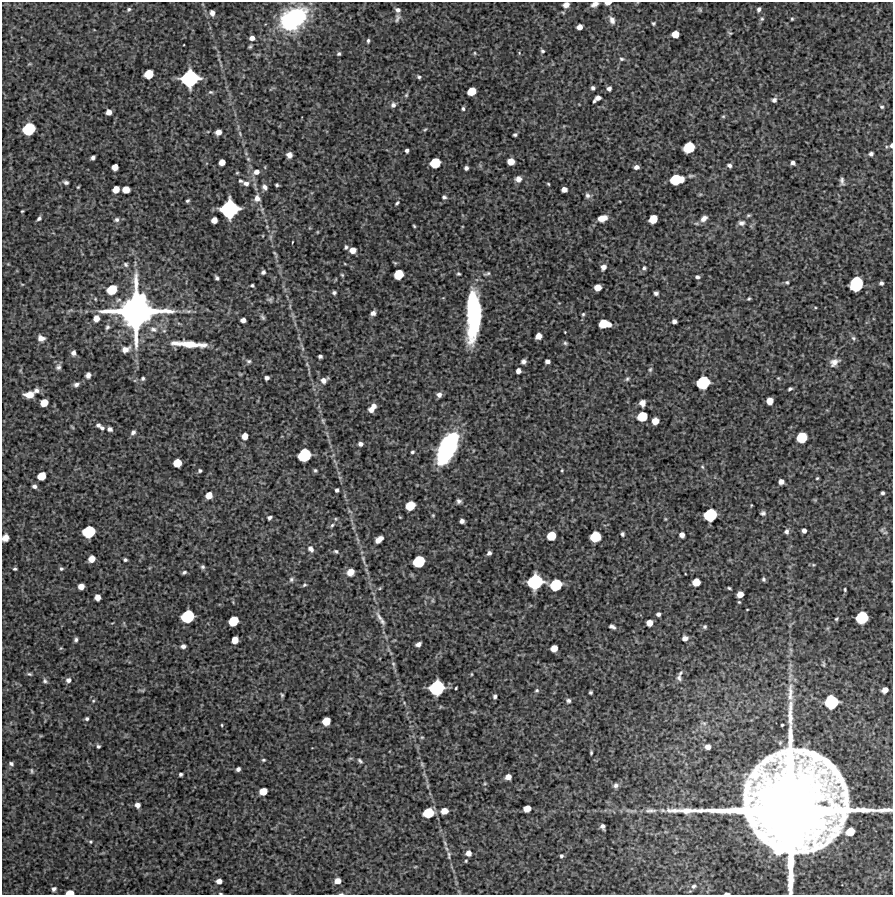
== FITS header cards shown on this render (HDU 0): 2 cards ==
NAXIS1  =                  891 /Length X axis
NAXIS2  =                  893 /Length Y axis

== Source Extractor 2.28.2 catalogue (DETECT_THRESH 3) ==
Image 891 x 893 px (HDU 0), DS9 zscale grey, 1 PNG px = 1 image px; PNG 895 x 897 px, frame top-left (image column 1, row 893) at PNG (2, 2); no overlay
Background 4610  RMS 290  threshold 858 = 3 sigma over >= 5 px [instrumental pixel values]
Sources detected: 319; all 319 listed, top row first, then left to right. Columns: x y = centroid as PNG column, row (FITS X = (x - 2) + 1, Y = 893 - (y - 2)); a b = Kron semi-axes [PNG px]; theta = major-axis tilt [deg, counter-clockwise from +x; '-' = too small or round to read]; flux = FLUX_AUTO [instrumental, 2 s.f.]
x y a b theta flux
608 3 7 3 5 9.5e+04
594 4 10 6 25 9.2e+04
566 5 6 5 - 1.2e+05
129 9 6 5 - 3.8e+04
759 9 6 4 68 5.1e+04
398 10 6 5 - 6.5e+04
700 10 7 5 -74 2.9e+04
212 13 7 6 - 9.8e+04
293 18 25 17 32 2.7e+06
397 18 10 5 73 5.2e+04
762 19 6 5 - 3.5e+04
792 19 5 4 - 2.2e+04
612 20 12 7 -67 1.1e+05
653 23 5 5 - 2.8e+04
579 27 5 4 - 1.2e+05
730 33 7 4 -21 2.5e+04
675 34 6 6 - 2.3e+05
252 38 6 5 - 9.6e+04
368 41 4 4 - 3.6e+04
250 47 5 3 - 3.1e+04
542 51 5 4 - 3.3e+04
475 53 5 3 - 2.0e+04
519 53 5 5 - 2.1e+04
339 54 4 4 - 3.5e+04
622 59 7 5 -3 4.0e+04
29 64 6 3 18 2.0e+04
149 74 7 6 - 3.9e+05
419 77 5 4 - 3.5e+04
190 78 13 11 23 1.7e+06
593 88 4 4 - 4.4e+04
609 88 4 4 - 6.1e+04
471 91 7 6 - 3.5e+05
211 92 7 5 -2 3.4e+04
406 95 6 5 - 3.1e+04
597 98 8 4 39 1.1e+05
774 100 6 5 - 6.2e+04
393 105 7 6 - 6.9e+04
882 107 5 4 - 3.0e+04
463 109 5 4 - 3.3e+04
109 112 5 5 - 1.1e+05
723 116 5 5 - 2.4e+04
29 129 9 8 - 8.8e+05
425 129 6 4 30 2.5e+04
218 132 5 5 - 1.2e+05
515 135 4 3 - 3.7e+04
891 145 6 4 80 4.6e+04
689 147 9 7 35 6.7e+05
407 151 4 4 - 4.9e+04
871 154 6 5 - 5.1e+04
289 155 5 5 - 9.9e+04
93 158 5 4 - 5.3e+04
248 159 6 5 - 2.9e+04
511 161 6 5 - 2.1e+05
222 162 5 5 - 1.6e+05
435 163 8 7 - 5.6e+05
793 163 5 4 - 6.0e+04
729 165 6 5 - 5.3e+04
115 167 5 5 - 1.7e+05
636 167 5 4 - 7.4e+04
466 168 4 4 - 5.3e+04
256 172 8 6 23 1.0e+05
237 173 4 4 - 2.0e+04
518 179 7 7 - 1.1e+05
677 179 11 7 8 7.6e+05
241 181 6 4 -22 3.0e+04
842 181 10 5 -85 6.4e+04
66 182 7 5 -19 4.9e+04
246 183 8 6 -2 7.5e+04
548 184 4 3 - 2.2e+04
277 185 4 3 - 3.0e+04
78 187 5 3 - 2.0e+04
265 187 7 6 - 6.9e+04
116 189 6 5 - 2.1e+05
564 189 5 5 - 1.1e+05
126 190 6 5 - 2.2e+05
587 195 7 6 - 6.0e+04
444 197 6 6 - 4.3e+04
257 198 10 8 86 1.2e+05
187 201 4 3 - 2.9e+04
397 203 7 5 46 3.3e+04
229 209 13 12 - 1.8e+06
22 211 3 2 - 1.8e+04
748 215 6 4 20 2.7e+04
39 218 6 4 44 4.3e+04
602 218 9 6 14 1.8e+05
704 218 9 6 39 1.1e+05
653 219 7 6 - 3.4e+05
116 220 7 6 - 5.4e+04
214 220 5 5 - 1.4e+05
741 223 8 7 - 7.2e+04
414 226 4 3 - 2.2e+04
267 227 5 3 - 1.6e+04
317 232 5 3 - 1.6e+04
292 242 3 2 - 1.2e+04
346 247 5 4 - 3.7e+04
353 250 6 6 - 1.5e+05
275 254 13 4 -62 4.3e+04
8 264 4 4 - 1.7e+04
126 264 6 5 - 3.9e+04
345 264 5 3 - 1.5e+04
603 267 6 6 - 1.0e+05
644 268 7 6 - 4.7e+04
263 272 6 5 - 4.6e+04
399 274 7 6 - 4.5e+05
458 274 5 4 - 2.6e+04
487 274 12 5 24 5.7e+04
342 275 5 4 - 2.3e+04
697 277 5 4 - 4.6e+04
217 278 5 3 - 4.1e+04
787 282 5 5 - 2.9e+04
881 283 4 4 - 4.5e+04
22 284 5 3 - 1.9e+04
856 284 11 9 73 1.2e+06
252 285 4 3 - 2.8e+04
598 287 6 5 - 1.9e+05
112 290 8 7 - 4.9e+05
334 293 4 4 - 4.2e+04
656 293 4 4 - 4.8e+04
270 299 9 6 -8 4.9e+04
749 299 4 3 - 2.4e+04
136 311 35 34 - 7.6e+06
373 313 6 5 - 8.5e+04
473 313 40 11 89 3.0e+06
583 314 5 5 - 3.0e+04
263 317 8 4 -57 4.0e+04
96 318 7 6 - 1.5e+05
243 320 5 4 - 9.2e+04
674 321 4 4 - 6.3e+04
604 324 10 6 -5 4.6e+05
107 327 7 5 61 4.0e+04
153 329 11 8 -15 1.1e+05
565 332 3 2 - 1.4e+04
538 336 6 5 - 1.6e+05
41 338 9 7 -21 1.1e+05
854 338 7 5 -41 4.0e+04
565 343 6 5 - 3.3e+04
189 344 42 7 -4 5.1e+05
125 349 9 6 25 1.4e+05
73 353 5 5 - 7.7e+04
320 356 4 4 - 4.4e+04
249 361 6 6 - 3.8e+04
523 361 5 4 - 6.9e+04
547 361 5 4 - 7.2e+04
834 362 14 9 32 1.4e+05
307 364 6 4 -57 2.6e+04
58 367 8 7 - 6.2e+04
650 369 7 5 63 3.6e+04
518 371 5 4 - 9.5e+04
88 375 6 5 - 7.8e+04
143 378 5 5 - 3.4e+04
267 378 4 4 - 5.7e+04
778 378 5 4 - 2.0e+04
627 379 7 5 56 3.6e+04
324 380 9 7 25 1.1e+05
703 383 10 9 - 9.9e+05
76 384 8 6 21 6.1e+04
790 389 4 3 - 3.6e+04
36 391 7 6 - 7.1e+04
29 395 11 7 5 1.9e+05
439 395 6 5 - 7.6e+04
770 401 6 5 - 2.0e+05
44 403 6 6 - 2.5e+05
642 403 6 5 - 1.1e+05
374 406 6 5 - 9.5e+04
371 410 6 5 - 9.9e+04
642 416 8 7 - 5.1e+05
323 421 9 4 -84 3.6e+04
655 421 6 5 - 2.0e+05
98 425 5 4 - 4.5e+04
72 427 7 3 -53 1.9e+04
102 428 5 4 - 4.1e+04
110 429 5 5 - 5.6e+04
133 432 6 5 - 5.7e+04
245 436 6 5 - 1.6e+05
802 438 8 7 - 5.9e+05
360 444 5 4 - 6.9e+04
447 448 27 12 65 3.5e+06
412 452 3 3 - 3.0e+04
304 455 10 8 40 9.5e+05
177 463 6 6 - 3.1e+05
702 467 6 4 -46 2.7e+04
315 470 5 4 - 2.9e+04
562 470 4 3 - 1.8e+04
200 471 4 4 - 3.0e+04
41 476 7 6 - 3.1e+05
817 478 4 3 - 2.1e+04
781 482 5 5 - 1.0e+05
34 486 5 4 - 6.1e+04
337 490 4 3 - 4.3e+04
882 493 4 3 - 3.9e+04
209 495 6 5 - 1.9e+05
459 501 4 4 - 5.1e+04
751 505 4 3 - 1.4e+04
410 506 7 6 - 4.2e+05
763 513 6 5 - 4.3e+04
433 515 4 3 - 1.9e+04
710 515 9 8 - 9.1e+05
269 517 5 4 - 4.7e+04
400 517 4 2 - 1.4e+04
665 519 4 4 - 1.7e+04
462 521 4 4 - 6.7e+04
332 525 6 4 53 2.8e+04
804 530 4 4 - 7.0e+04
882 530 7 6 - 4.0e+04
786 531 6 5 - 5.6e+04
89 532 9 8 - 8.4e+05
622 534 4 3 - 3.9e+04
682 535 5 5 - 9.6e+04
551 536 7 6 - 3.9e+05
595 537 8 7 - 6.0e+05
5 538 6 5 - 1.4e+05
379 539 8 5 37 1.6e+05
311 549 8 6 -55 7.6e+04
336 551 5 4 - 3.1e+04
489 553 5 4 - 5.7e+04
91 559 6 5 - 1.8e+05
363 559 15 4 -74 6.8e+04
125 560 4 3 - 3.5e+04
419 561 9 8 - 7.7e+05
203 567 5 5 - 3.9e+04
15 569 4 3 - 2.9e+04
61 569 5 5 - 3.4e+04
184 572 5 4 - 3.7e+04
350 572 7 6 - 1.8e+05
291 579 7 6 - 4.1e+04
763 579 5 4 - 3.7e+04
535 582 11 10 - 1.3e+06
696 582 6 6 - 2.8e+05
304 585 5 3 - 2.7e+04
556 585 9 8 - 7.6e+05
81 586 5 5 - 1.5e+05
380 588 5 4 - 2.0e+04
729 588 3 3 - 2.3e+04
845 589 5 3 - 2.1e+04
740 594 5 5 - 1.7e+05
97 597 5 5 - 1.6e+05
433 600 6 4 72 2.6e+04
739 602 4 4 - 2.0e+04
747 609 3 2 - 1.3e+04
658 614 4 4 - 5.4e+04
187 616 10 8 34 9.5e+05
379 617 16 6 -59 1.1e+05
862 617 9 8 - 8.7e+05
836 619 5 4 - 2.6e+04
233 621 8 6 40 4.8e+05
650 623 5 5 - 1.5e+05
612 627 6 4 -25 5.7e+04
705 627 5 5 - 3.7e+04
685 638 7 6 - 8.1e+04
76 640 6 4 77 4.2e+04
235 640 6 5 - 2.0e+05
418 644 5 4 - 7.6e+04
183 646 6 5 - 6.2e+04
61 648 5 4 - 2.0e+04
554 648 6 5 - 1.8e+05
393 664 6 5 - 3.3e+04
680 673 8 5 55 4.4e+04
29 674 7 4 -8 3.3e+04
471 674 5 3 - 1.7e+04
679 678 7 6 - 5.6e+04
68 680 7 6 - 7.9e+04
45 681 7 6 - 4.7e+04
437 688 11 10 - 1.3e+06
456 688 3 3 - 2.3e+04
141 690 10 3 -10 2.7e+04
537 690 5 5 - 3.1e+04
885 690 5 5 - 1.4e+05
590 692 3 3 - 3.0e+04
790 693 31 8 88 3.0e+05
282 695 5 4 - 2.7e+04
495 696 5 4 - 4.7e+04
93 701 5 4 - 2.2e+04
568 701 6 6 - 4.7e+04
831 702 10 9 - 1.0e+06
474 712 6 4 15 2.3e+04
87 719 4 4 - 3.4e+04
326 721 6 6 - 3.1e+05
222 725 3 3 - 1.9e+04
782 725 3 2 - 2.1e+04
422 737 5 4 - 2.3e+04
98 746 4 4 - 3.2e+04
708 747 5 5 - 1.1e+05
591 752 4 3 - 2.7e+04
263 760 5 3 - 2.6e+04
360 761 8 5 -45 3.7e+04
11 764 6 5 - 4.7e+04
422 764 7 5 -64 3.6e+04
238 769 4 4 - 5.8e+04
32 771 7 4 -78 2.8e+04
180 774 4 4 - 3.7e+04
508 777 5 5 - 1.3e+05
485 783 5 5 - 2.1e+04
616 785 7 6 - 6.2e+04
428 786 6 4 89 2.6e+04
263 791 6 5 - 2.7e+05
137 805 5 5 - 9.0e+04
527 809 6 5 - 2.1e+05
790 810 89 83 16 3.6e+07
444 811 6 5 - 1.9e+05
650 811 18 7 2 1.4e+05
428 813 8 7 - 5.5e+05
602 826 5 4 - 6.5e+04
850 831 7 6 - 3.4e+05
90 842 5 4 - 2.4e+04
445 843 10 5 -66 4.8e+04
778 849 12 8 -30 6.4e+05
468 853 6 6 - 1.2e+05
449 855 12 4 84 5.5e+04
561 856 5 4 - 3.4e+04
466 861 4 3 - 1.9e+04
415 867 5 3 - 1.7e+04
219 881 5 5 - 1.1e+05
337 881 5 5 - 1.4e+05
694 886 6 6 - 4.6e+04
54 889 6 5 - 5.0e+04
70 893 6 4 2 1.9e+05
220 893 5 2 - 1.7e+04
727 893 5 2 - 4.8e+04
341 894 6 3 1 2.3e+04
At the frame edge (FLAGS 8, measured only in part): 9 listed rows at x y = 608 3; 594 4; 566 5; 891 145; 5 538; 70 893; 220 893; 727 893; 341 894